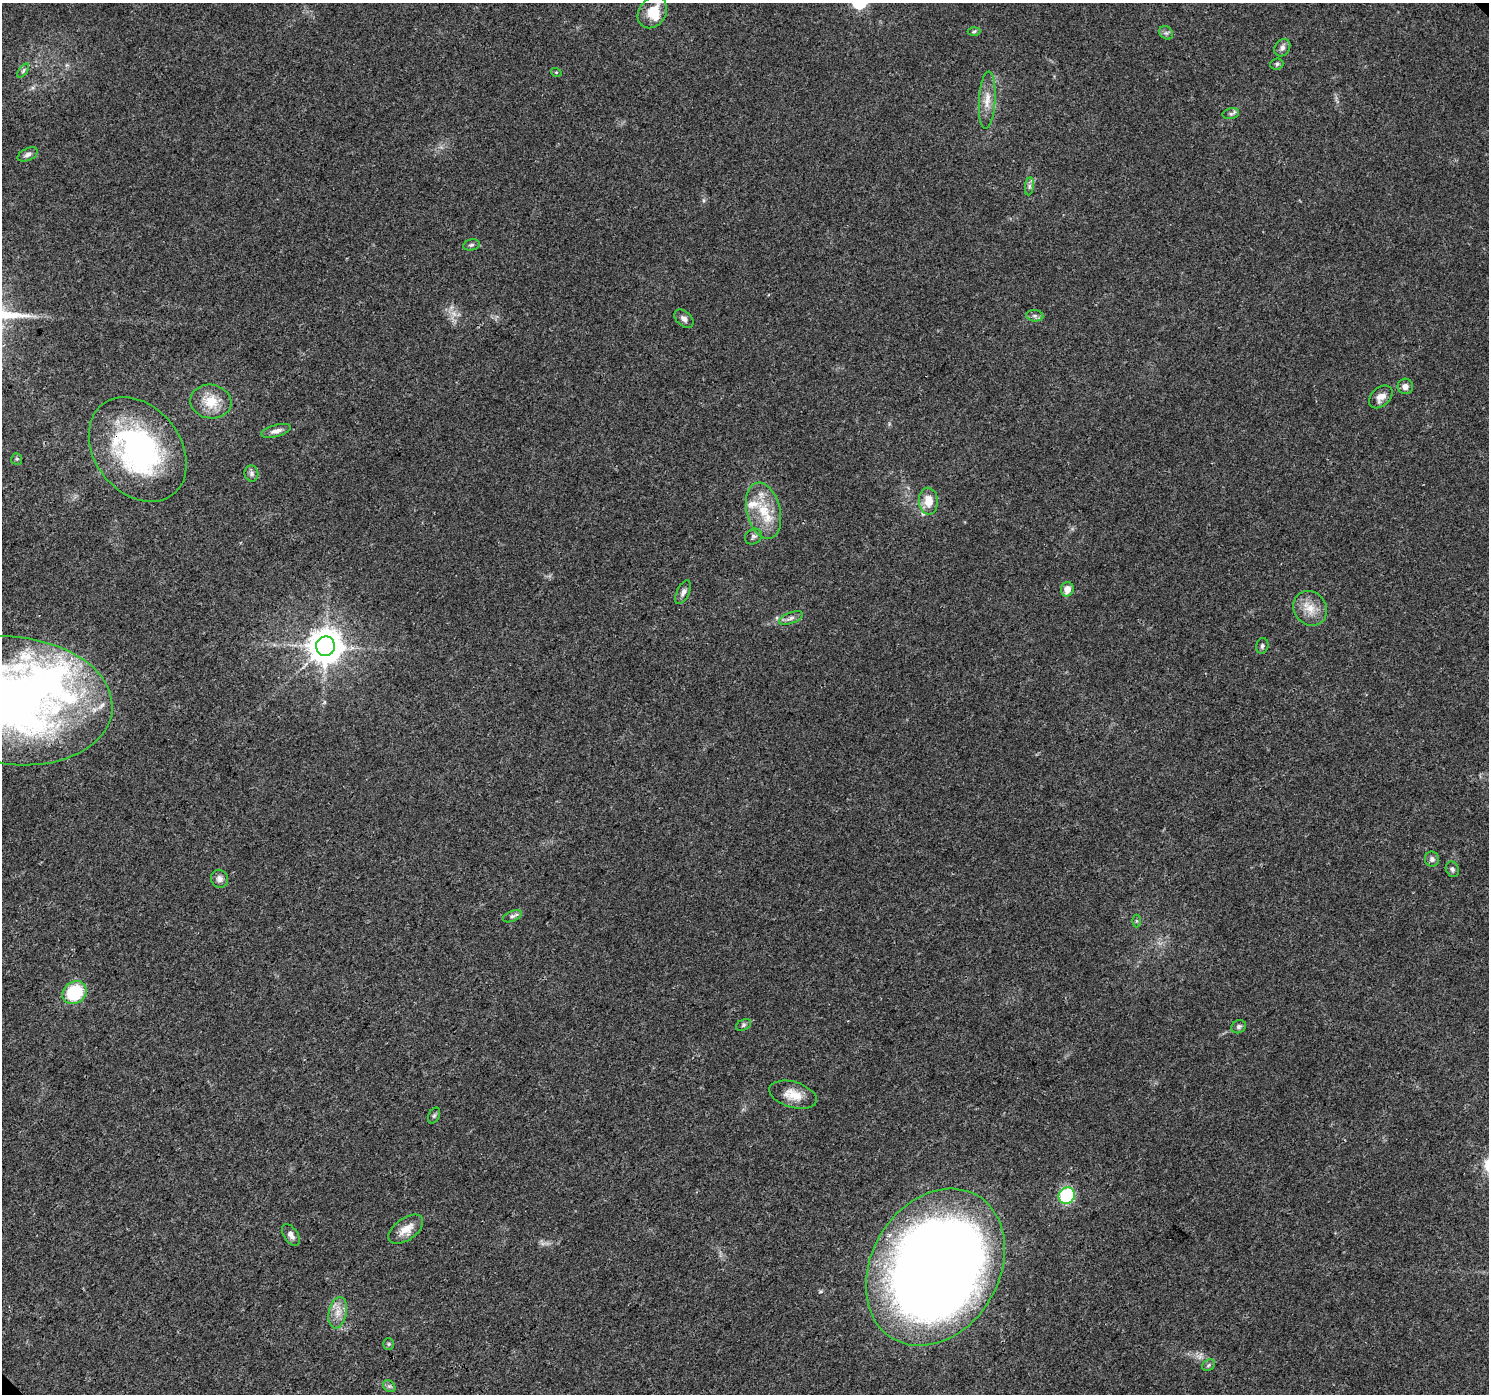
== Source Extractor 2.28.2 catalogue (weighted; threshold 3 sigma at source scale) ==
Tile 7 of 4 x 4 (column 3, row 2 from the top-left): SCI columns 3053-4539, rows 3075-4466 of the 6098 x 6083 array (HDU 1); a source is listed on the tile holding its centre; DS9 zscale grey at full resolution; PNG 1491 x 1396 px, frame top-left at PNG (2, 3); each listed source drawn as its Kron ellipse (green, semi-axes under 4 px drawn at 4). Shown black and unused: <1% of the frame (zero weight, under 3 of 4 exposures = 7% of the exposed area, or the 3 px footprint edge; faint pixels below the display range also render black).
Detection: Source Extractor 2.28.2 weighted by HDU 2 'WHT'; one run over the whole footprint, this tile lists its part. Background 0.0386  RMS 0.0038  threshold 0.0172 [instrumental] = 3 sigma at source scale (4.5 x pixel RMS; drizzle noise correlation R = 1.50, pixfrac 1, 0.0396/0.0396 arcsec/px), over >= 5 px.
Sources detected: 55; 1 too faint to see at this stretch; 1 inside a brighter object's white glare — neither listed nor drawn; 4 inside a brighter listed object's ellipse — not listed separately; the other 49 listed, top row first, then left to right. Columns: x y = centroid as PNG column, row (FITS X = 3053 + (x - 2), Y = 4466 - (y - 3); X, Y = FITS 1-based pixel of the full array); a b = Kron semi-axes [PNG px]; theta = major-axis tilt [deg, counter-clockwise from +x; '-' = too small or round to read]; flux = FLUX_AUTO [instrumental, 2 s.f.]
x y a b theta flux
652 12 17 13 53 8.3
974 31 6 4 3 0.58
1166 33 7 6 - 0.93
1282 48 9 7 56 1.6
1277 64 6 5 - 0.71
23 71 8 4 55 0.74
556 72 5 3 - 0.39
987 100 28 8 86 4.9
1231 114 8 5 12 0.89
28 154 11 6 25 1.3
1029 186 9 4 82 1
471 245 8 5 11 0.83
1035 316 9 5 -6 1.1
684 319 11 7 -41 1.6
1405 386 8 7 - 2.1
1381 397 13 9 42 3
211 402 21 17 -9 9.2
276 431 15 6 15 2.1
138 450 57 43 -52 82
17 459 6 5 - 0.59
251 473 8 7 - 1.2
928 501 13 9 -87 5.7
763 511 29 17 -76 13
753 536 9 7 35 1.2
1067 589 7 6 - 3.9
683 592 13 6 65 1.6
1310 608 18 16 -53 6.4
791 618 12 5 22 1.5
325 646 9 9 - 740
1262 646 8 6 74 1
14 701 99 64 -6 230
1432 859 7 7 - 1.3
1452 869 8 6 -64 0.95
219 879 9 8 - 1.8
512 916 10 5 24 1.1
1136 921 6 4 -90 0.52
74 993 12 11 - 21
743 1025 8 5 28 0.77
1239 1027 7 6 - 1
793 1095 24 13 -16 6.5
434 1116 8 5 63 0.77
1067 1196 8 7 - 35
406 1229 20 11 36 5.3
291 1235 12 7 -57 1.9
935 1267 83 64 59 640
338 1313 16 9 79 4.1
389 1344 6 5 - 0.61
1209 1365 7 5 37 0.8
389 1386 7 5 -43 0.9
Overlapping masked pixels (flux is a lower limit): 2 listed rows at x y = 138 450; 14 701
Isophote crosses this tile's border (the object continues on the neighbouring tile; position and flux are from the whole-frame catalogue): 1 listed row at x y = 14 701